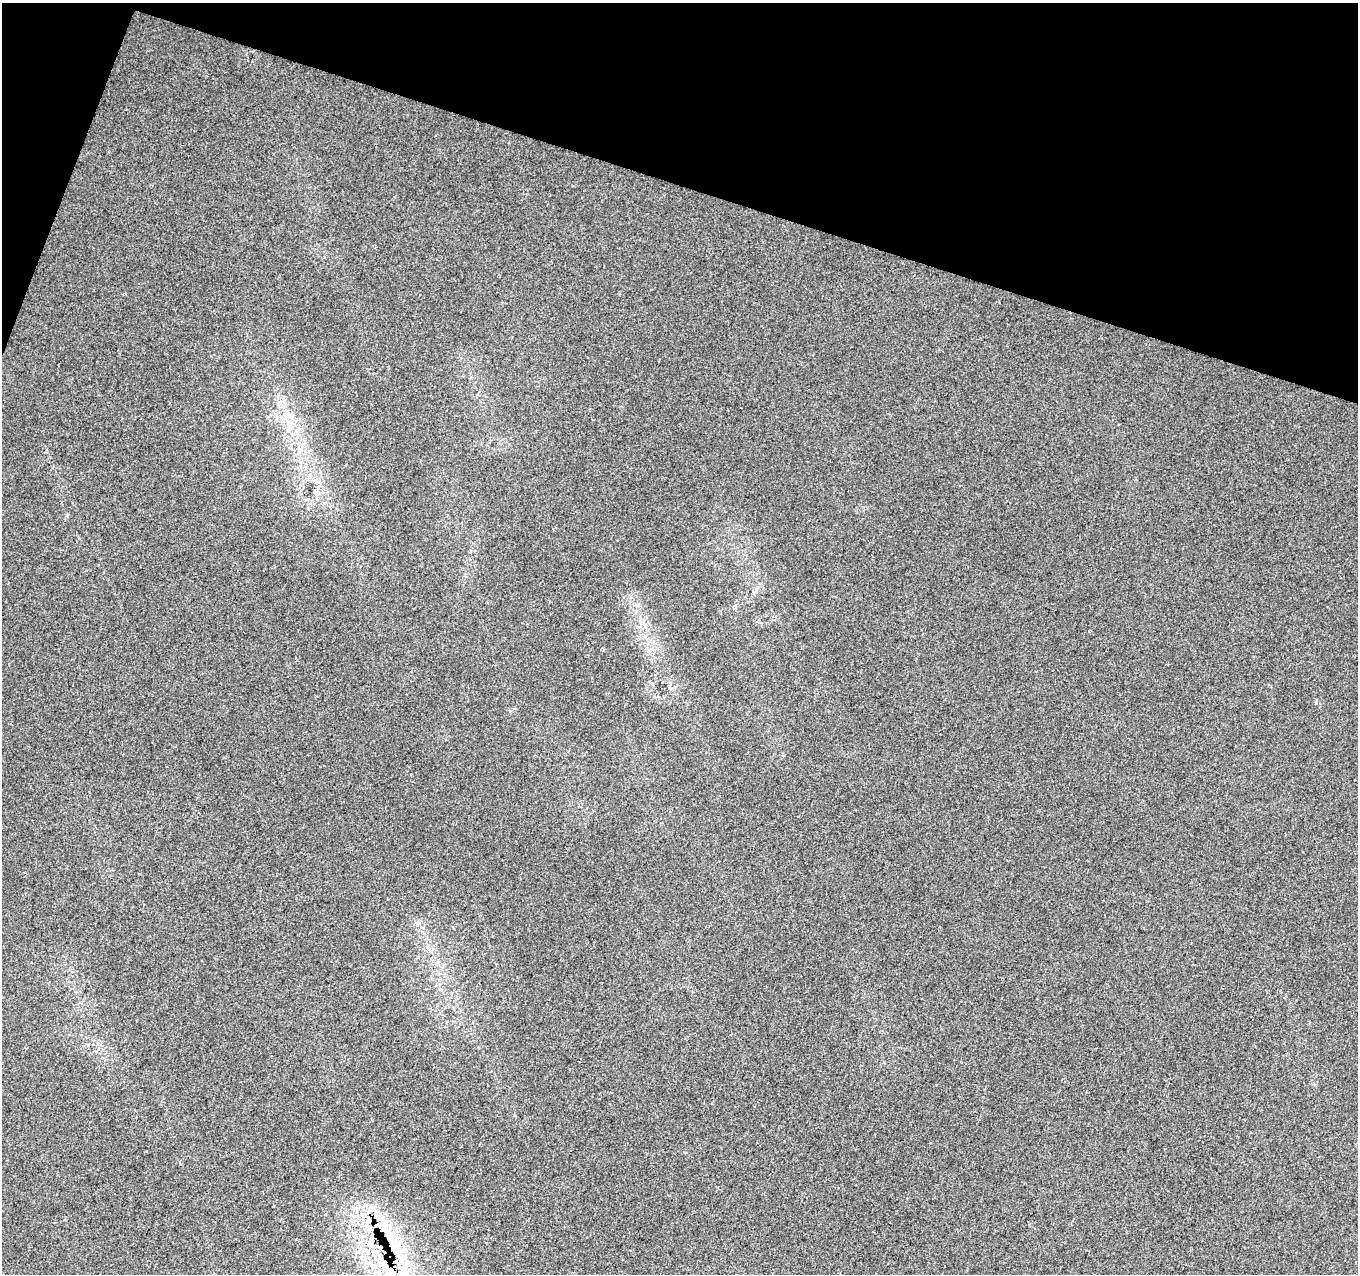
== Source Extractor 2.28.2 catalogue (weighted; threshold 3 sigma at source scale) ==
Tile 2 of 4 x 4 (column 2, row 1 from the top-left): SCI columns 1364-2719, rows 4096-5367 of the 5432 x 5581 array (HDU 1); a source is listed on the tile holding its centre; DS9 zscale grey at full resolution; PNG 1360 x 1276 px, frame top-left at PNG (2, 3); no overlay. Shown black and unused: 16% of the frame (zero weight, under 2 of 3 exposures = <1% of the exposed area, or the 3 px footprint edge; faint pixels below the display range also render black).
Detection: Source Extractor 2.28.2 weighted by HDU 2 'WHT'; one run over the whole footprint, this tile lists its part. Background 0.041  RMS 0.0067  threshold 0.0301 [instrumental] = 3 sigma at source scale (4.5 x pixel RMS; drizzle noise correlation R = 1.50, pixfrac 1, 0.0396/0.0396 arcsec/px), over >= 5 px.
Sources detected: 5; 1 cosmic-ray / hot-pixel residue — not listed; the other 4 listed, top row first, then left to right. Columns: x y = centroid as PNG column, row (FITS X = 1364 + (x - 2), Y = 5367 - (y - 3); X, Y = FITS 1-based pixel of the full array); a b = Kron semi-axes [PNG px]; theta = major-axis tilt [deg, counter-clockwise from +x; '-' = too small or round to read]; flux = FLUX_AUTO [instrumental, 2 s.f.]
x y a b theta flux
367 1228 15 9 65 8.6
390 1239 46 13 -58 39
369 1243 12 6 -85 4.4
392 1271 17 11 -33 15
Overlapping masked pixels (flux is a lower limit): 2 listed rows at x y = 390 1239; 392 1271
Isophote crosses this tile's border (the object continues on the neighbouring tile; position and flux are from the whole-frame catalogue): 1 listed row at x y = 392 1271